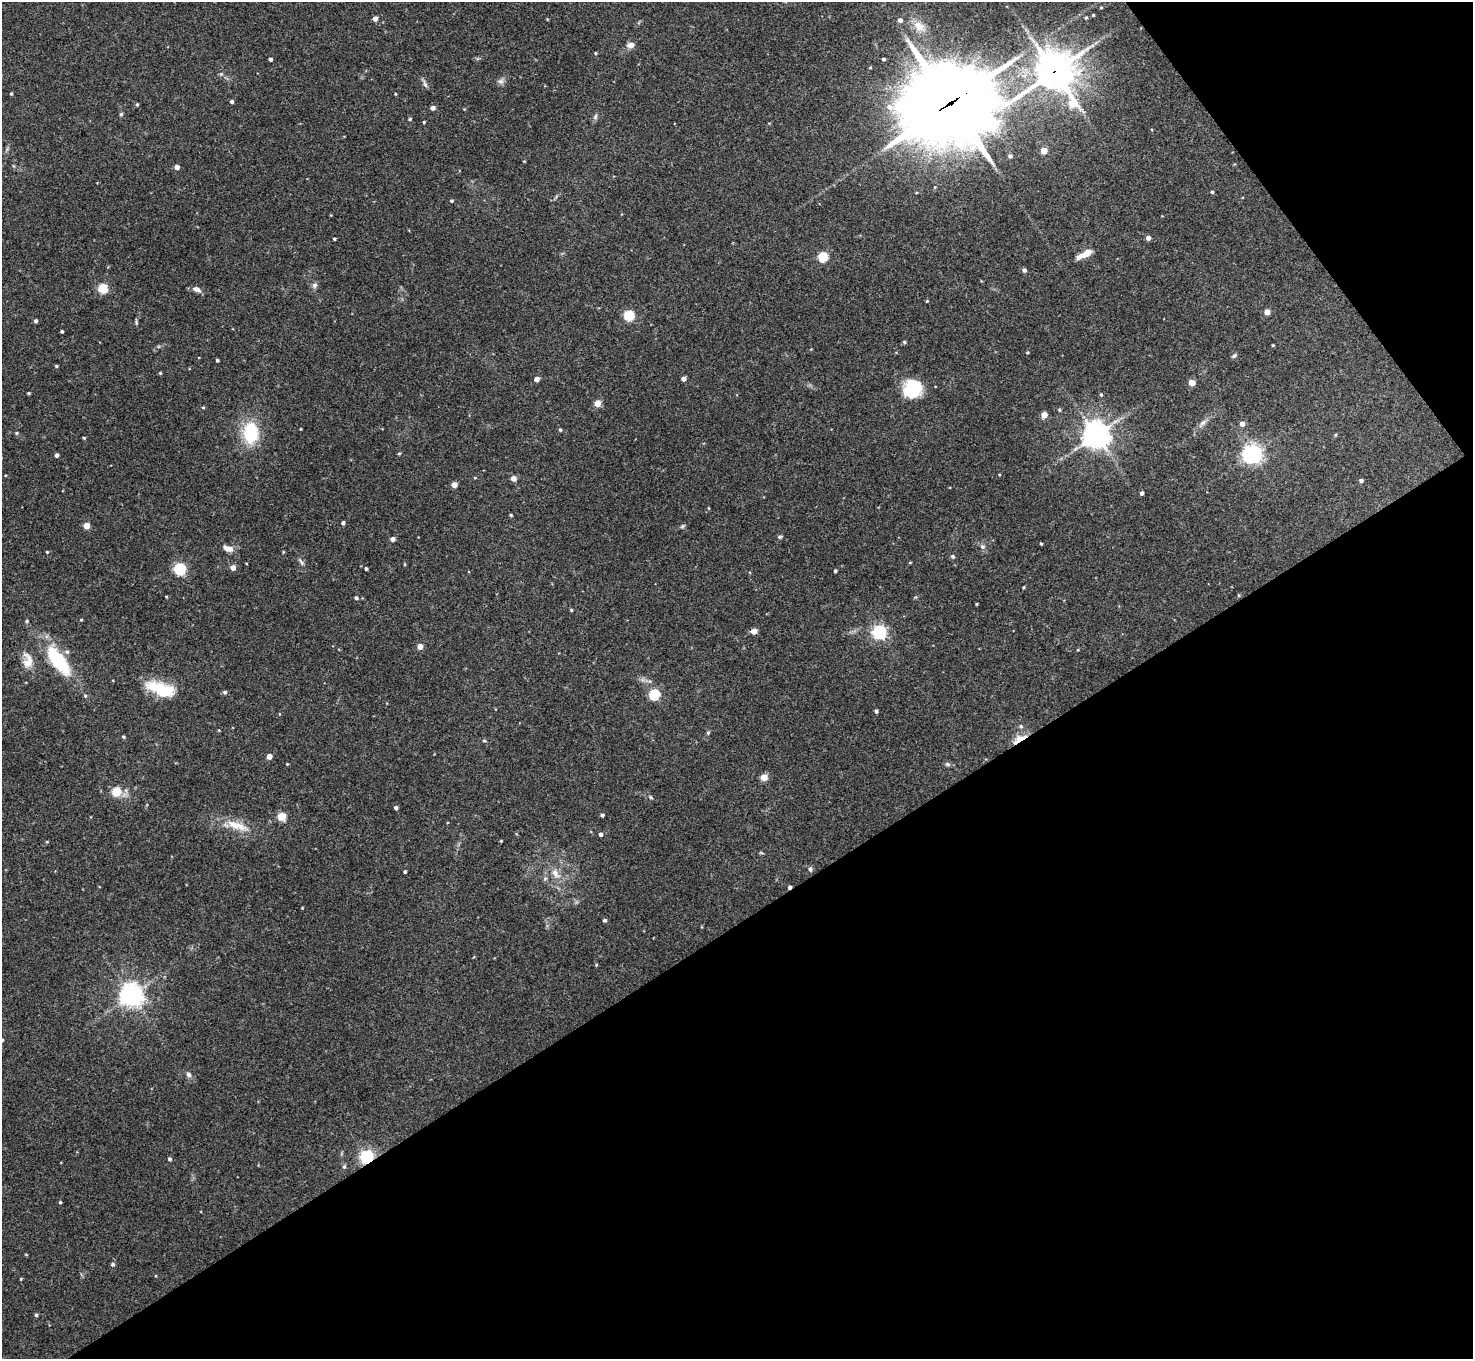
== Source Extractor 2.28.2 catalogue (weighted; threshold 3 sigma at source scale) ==
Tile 12 of 4 x 4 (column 4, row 3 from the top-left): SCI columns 4414-5884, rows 1513-2869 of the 5886 x 5878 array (HDU 1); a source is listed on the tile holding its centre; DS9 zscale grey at full resolution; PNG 1475 x 1361 px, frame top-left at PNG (2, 2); no overlay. Shown black and unused: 36% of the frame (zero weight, under 3 of 4 exposures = <1% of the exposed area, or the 3 px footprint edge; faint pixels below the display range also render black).
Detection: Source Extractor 2.28.2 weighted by HDU 2 'WHT'; one run over the whole footprint, this tile lists its part. Background 0.092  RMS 0.0056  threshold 0.0254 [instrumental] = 3 sigma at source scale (4.5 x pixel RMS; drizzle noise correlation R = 1.50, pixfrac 1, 0.05/0.05 arcsec/px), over >= 5 px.
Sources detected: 147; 1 inside a brighter object's white glare — not listed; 2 inside a brighter listed object's ellipse — not listed separately; the other 144 listed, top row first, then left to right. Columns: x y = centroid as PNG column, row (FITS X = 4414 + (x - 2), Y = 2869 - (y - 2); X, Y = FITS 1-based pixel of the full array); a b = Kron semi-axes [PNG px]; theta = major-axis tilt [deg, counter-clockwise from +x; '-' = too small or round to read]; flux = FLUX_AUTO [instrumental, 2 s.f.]
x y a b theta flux
1101 7 3 3 - 0.52
1093 15 3 3 - 0.58
1086 17 4 4 - 0.65
375 18 4 4 - 3.2
547 19 4 3 - 0.45
900 20 5 4 - 2.7
919 26 18 11 -37 7.5
631 45 9 6 4 3
595 53 4 3 - 0.51
270 59 4 3 - 1.6
883 59 3 3 - 1
1054 72 51 25 20 1200
221 74 5 4 - 0.74
501 81 9 6 14 1.9
425 84 12 5 -69 1.6
11 93 4 3 - 0.57
395 94 4 3 - 0.48
232 102 4 4 - 1.1
950 103 35 32 0 3600
137 104 4 3 - 0.7
433 108 5 5 - 1.7
121 114 6 4 45 0.68
595 117 8 5 71 1.3
410 119 4 3 - 0.62
424 122 3 3 - 0.56
1044 151 4 4 - 8.4
1010 156 5 4 - 0.95
524 161 3 3 - 0.44
177 167 4 4 - 3.5
1212 192 4 4 - 0.84
452 201 4 4 - 0.85
1148 238 4 4 - 2.8
334 239 3 3 - 0.73
1085 254 19 6 27 6.4
823 257 5 5 - 36
1024 270 5 4 - 1.6
315 285 7 6 - 1.7
103 288 5 5 - 35
196 289 11 6 -20 2.8
927 301 4 3 - 0.52
1267 312 4 4 - 6.6
629 315 5 5 - 42
35 321 4 4 - 1.2
136 322 6 4 -81 0.77
62 331 3 3 - 0.87
904 342 4 4 - 0.81
1273 345 3 3 - 0.58
1234 356 7 4 31 1
217 360 3 3 - 0.76
56 366 4 4 - 0.62
160 373 4 3 - 0.58
537 379 4 4 - 3.6
683 379 4 4 - 2.9
1192 383 5 4 - 7.2
913 388 19 16 28 26
29 393 3 3 - 0.67
1101 395 5 3 - 0.73
597 403 4 4 - 9.7
203 407 4 4 - 0.64
1059 410 5 4 - 0.67
1044 415 4 4 - 7.2
1203 423 15 6 44 2.8
1242 424 5 4 - 3.5
560 430 4 3 - 0.78
16 433 5 4 - 0.66
251 433 28 19 90 25
1096 435 8 8 - 600
1335 435 4 4 - 0.62
84 438 4 3 - 0.65
399 453 5 3 - 0.61
1252 454 6 6 - 300
57 455 4 3 - 1.6
513 478 7 6 - 2.2
1361 480 4 4 - 1.4
454 485 4 4 - 5.6
1142 493 4 3 - 1.6
511 515 4 3 - 0.67
343 523 4 4 - 1.3
86 526 4 4 - 9
682 526 6 5 - 0.89
780 537 6 5 - 0.97
392 539 4 4 - 2.6
1041 544 3 3 - 0.62
983 546 6 6 - 1.5
228 548 13 6 -15 4.3
47 552 4 3 - 0.59
953 556 5 5 - 1
301 562 10 4 -58 1.3
910 562 5 3 - 0.47
233 568 5 5 - 3.3
180 569 5 5 - 73
366 569 3 3 - 1
835 571 3 3 - 0.93
1239 595 5 3 - 0.58
356 598 5 5 - 1.2
976 604 3 2 - 0.58
571 610 4 3 - 0.61
81 620 4 3 - 0.46
27 621 5 4 - 0.8
754 631 7 6 - 2.7
879 632 6 6 - 130
420 647 4 4 - 5.3
28 661 23 13 -83 7.6
58 661 41 15 -54 34
161 689 32 13 -20 24
225 692 5 4 - 1.2
654 695 5 5 - 44
85 696 5 4 - 0.76
876 711 4 3 - 1.2
1021 726 6 4 -25 0.99
708 733 5 5 - 0.72
123 737 4 4 - 0.73
1020 739 16 6 30 10
484 741 5 3 - 0.6
269 756 4 4 - 4.7
287 764 3 3 - 0.41
948 764 8 5 -27 1.2
764 777 4 4 - 11
116 792 5 5 - 28
651 797 6 4 -24 0.76
396 808 4 4 - 1.6
602 815 4 3 - 1.2
282 817 5 5 - 19
237 826 35 10 -18 11
600 834 4 4 - 1.4
501 841 3 3 - 0.49
47 842 4 3 - 0.47
810 869 7 5 -80 1.2
405 872 3 3 - 0.82
555 873 17 8 -53 5
789 887 4 3 - 1.3
302 908 3 3 - 0.37
605 920 4 4 - 1.2
596 965 4 3 - 0.53
131 995 7 7 - 440
2 1040 4 4 - 0.52
188 1074 8 6 -46 1.7
367 1157 6 5 - 120
170 1159 4 4 - 1.1
344 1167 5 5 - 0.91
60 1202 3 3 - 0.68
113 1264 5 5 - 1.1
21 1279 5 3 - 0.44
36 1315 4 4 - 0.83
Overlapping masked pixels (flux is a lower limit): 5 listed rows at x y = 1054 72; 950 103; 1020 739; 789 887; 367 1157
Isophote crosses this tile's border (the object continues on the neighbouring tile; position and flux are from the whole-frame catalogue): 1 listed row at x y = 2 1040